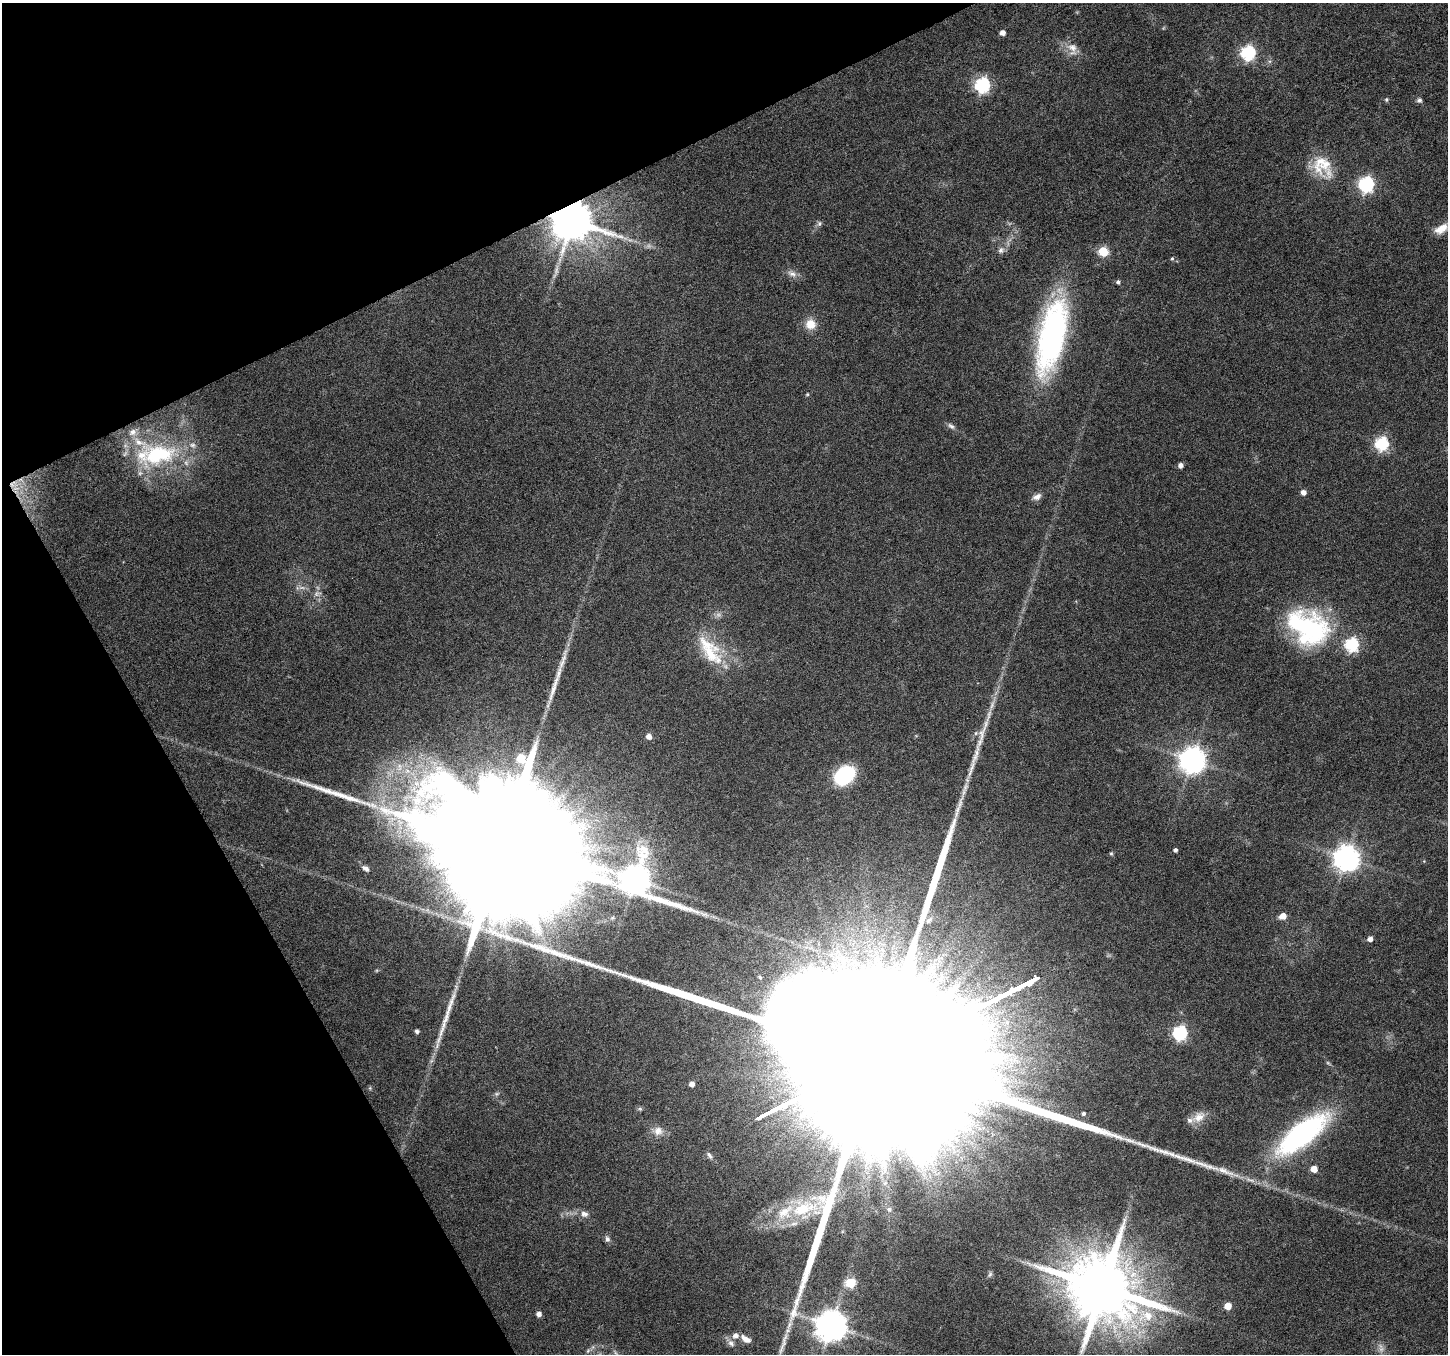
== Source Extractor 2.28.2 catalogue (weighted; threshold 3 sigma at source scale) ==
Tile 5 of 4 x 4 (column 1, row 2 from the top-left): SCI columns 1-1446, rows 2808-4159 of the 5788 x 5675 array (HDU 1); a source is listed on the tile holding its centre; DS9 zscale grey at full resolution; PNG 1450 x 1356 px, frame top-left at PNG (2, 3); no overlay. Shown black and unused: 24% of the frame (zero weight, under 4 of 8 exposures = <1% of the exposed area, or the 3 px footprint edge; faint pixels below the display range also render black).
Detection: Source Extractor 2.28.2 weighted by HDU 2 'WHT'; one run over the whole footprint, this tile lists its part. Background 0.0485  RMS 0.0031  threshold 0.0125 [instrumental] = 3 sigma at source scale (4.09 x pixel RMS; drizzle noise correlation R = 1.36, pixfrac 0.8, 0.0396/0.0396 arcsec/px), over >= 5 px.
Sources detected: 90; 4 too faint to see at this stretch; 1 inside a brighter object's white glare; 3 long thin detections or spike segments (spike, bleed or trail) — not listed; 10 inside a brighter listed object's ellipse — not listed separately; the other 72 listed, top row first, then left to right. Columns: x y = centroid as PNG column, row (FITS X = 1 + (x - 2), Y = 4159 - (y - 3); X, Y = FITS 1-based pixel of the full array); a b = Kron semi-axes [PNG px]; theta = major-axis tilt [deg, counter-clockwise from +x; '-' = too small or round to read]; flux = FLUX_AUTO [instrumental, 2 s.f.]
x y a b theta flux
1002 33 4 4 - 1.8
1072 47 16 12 -32 3.2
1248 53 6 6 - 57
982 85 7 6 - 65
1386 99 5 5 - 0.47
1419 100 7 6 - 0.72
1322 167 33 24 -49 9.9
1366 184 7 6 - 65
572 221 11 10 - 1300
819 224 8 6 60 0.76
1441 229 19 10 31 3.8
1001 250 11 7 44 1.3
1103 251 5 5 - 17
1172 258 5 4 - 0.37
792 274 14 7 -24 1.8
1118 282 5 4 - 0.72
810 324 13 12 - 3.9
1052 336 74 24 77 79
807 394 5 4 - 0.31
951 426 11 5 -37 0.97
1381 444 6 6 - 45
158 455 54 31 9 31
1180 465 5 5 - 1.4
13 484 12 11 - 3.5
1303 492 5 5 - 1.8
1037 497 12 8 27 1.5
1307 628 58 37 -28 44
1351 645 6 6 - 48
710 654 40 25 -47 13
554 688 48 6 72 5.4
981 734 30 9 74 5
649 736 5 5 - 2.1
1192 760 8 8 - 340
399 767 13 9 85 3
971 769 37 6 71 4.6
844 775 15 11 36 33
350 798 30 9 -17 6
501 848 68 29 24 40000
1175 850 4 4 - 0.78
1111 853 5 4 - 0.36
1346 858 8 8 - 310
366 868 9 6 -36 1.3
635 879 13 10 -38 380
1283 916 6 5 - 2.9
929 920 8 5 39 0.78
1370 939 5 4 - 1.6
841 958 21 13 -30 7.2
760 977 7 4 -28 0.51
417 1031 4 4 - 0.87
1180 1033 6 6 - 56
890 1051 217 34 26 150000
692 1084 5 5 - 1.9
1083 1113 5 5 - 0.54
1199 1117 19 11 34 3.5
658 1131 13 12 - 2.7
1302 1134 44 16 38 76
1314 1169 5 5 - 3.8
889 1209 6 5 - 0.69
785 1212 31 16 39 10
817 1212 14 6 -3 1.7
584 1214 11 8 -18 1.6
607 1239 8 7 - 0.88
990 1274 8 5 64 0.63
850 1283 6 5 - 17
1103 1288 19 16 -22 3300
1227 1306 5 5 - 4.9
539 1314 5 4 - 1.6
831 1326 9 9 - 570
746 1339 13 7 -33 2.4
731 1343 13 7 -44 1.6
783 1343 43 7 72 5
588 1350 7 4 20 0.51
Overlapping masked pixels (flux is a lower limit): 3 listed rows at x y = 572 221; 13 484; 890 1051
Isophote crosses this tile's border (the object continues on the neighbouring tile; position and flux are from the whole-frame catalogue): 1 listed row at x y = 1441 229